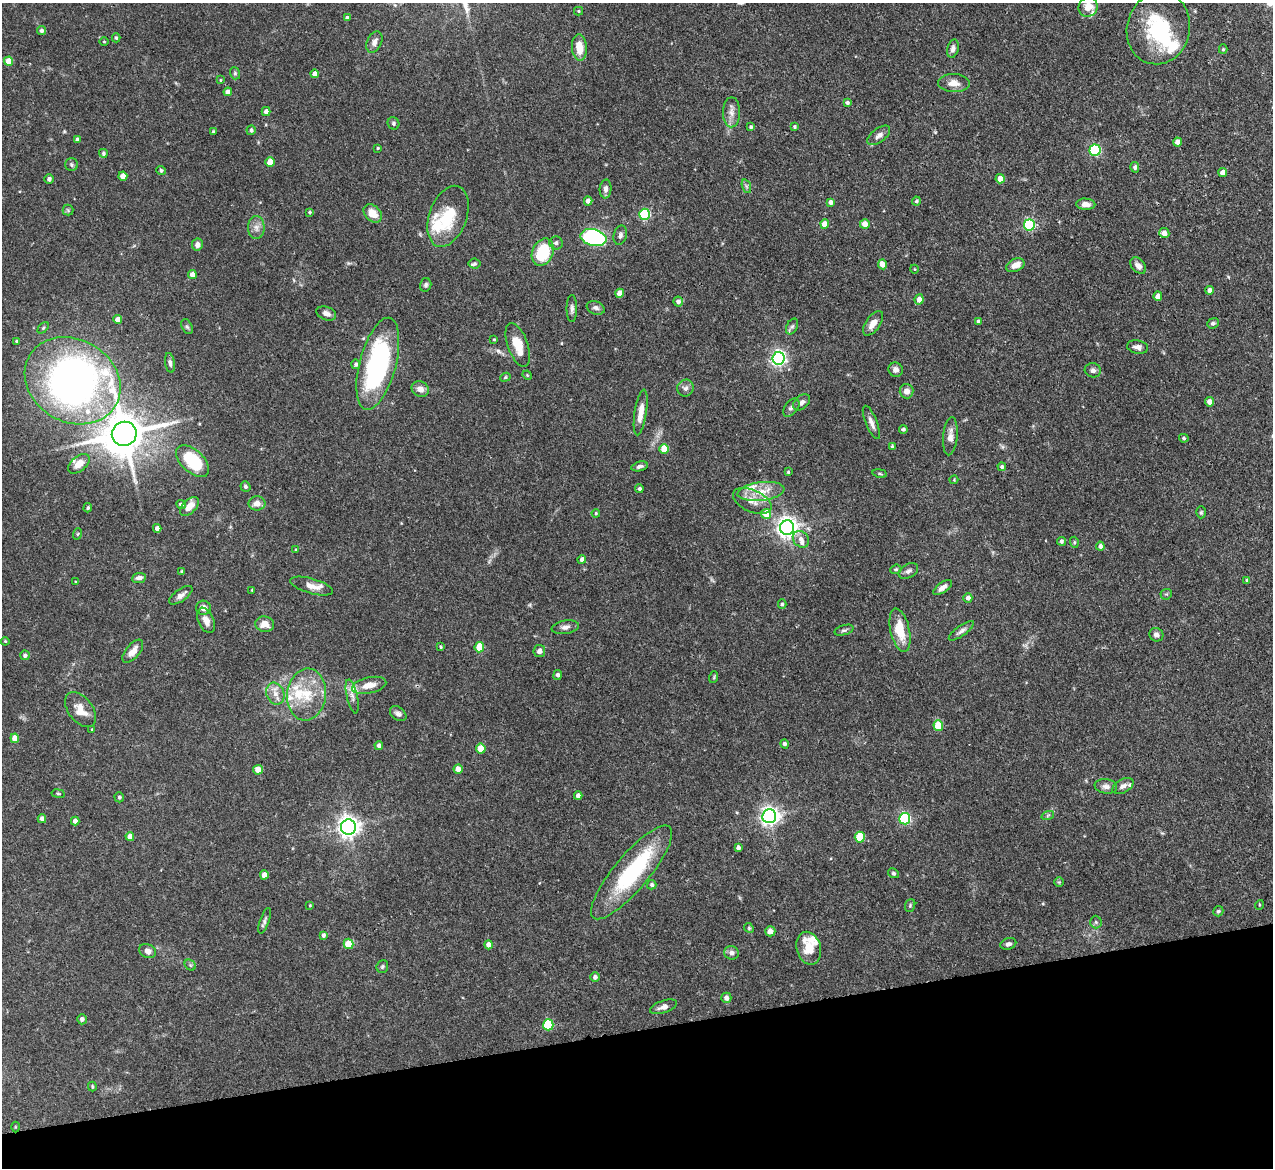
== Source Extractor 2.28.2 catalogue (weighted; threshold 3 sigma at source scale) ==
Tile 14 of 4 x 4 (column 2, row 4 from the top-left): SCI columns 1272-2542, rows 260-1425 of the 5085 x 5067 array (HDU 1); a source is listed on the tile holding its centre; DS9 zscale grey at full resolution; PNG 1275 x 1170 px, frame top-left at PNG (2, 3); each listed source drawn as its Kron ellipse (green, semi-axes under 4 px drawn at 4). Shown black and unused: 12% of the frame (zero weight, under 3 of 4 exposures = <1% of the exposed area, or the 3 px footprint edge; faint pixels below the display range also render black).
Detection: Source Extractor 2.28.2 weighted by HDU 2 'WHT'; one run over the whole footprint, this tile lists its part. Background 0.0807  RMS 0.0035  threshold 0.0159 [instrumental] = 3 sigma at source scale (4.5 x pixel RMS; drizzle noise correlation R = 1.50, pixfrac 1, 0.05/0.05 arcsec/px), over >= 5 px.
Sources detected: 240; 3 inside a brighter object's white glare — neither listed nor drawn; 15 inside a brighter listed object's ellipse — not listed separately; the other 222 listed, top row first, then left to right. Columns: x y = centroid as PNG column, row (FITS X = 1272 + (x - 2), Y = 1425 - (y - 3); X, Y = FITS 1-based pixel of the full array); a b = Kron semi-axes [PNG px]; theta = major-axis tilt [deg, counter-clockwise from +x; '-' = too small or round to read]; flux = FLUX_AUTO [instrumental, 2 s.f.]
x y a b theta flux
1088 7 10 9 - 4.3
578 11 4 4 - 0.4
347 18 4 4 - 0.68
1158 28 36 31 77 28
41 31 4 4 - 1.1
116 38 4 4 - 0.51
104 42 4 3 - 0.29
374 42 11 7 66 2
579 48 13 7 -85 5.2
953 49 9 5 75 1.3
1223 49 5 4 - 0.54
9 61 4 4 - 5.5
235 73 6 5 - 0.52
315 74 4 4 - 2.7
220 80 4 3 - 0.3
954 83 16 9 -3 3.1
228 92 4 4 - 2.3
847 103 4 3 - 0.78
266 112 4 4 - 1.9
731 112 15 8 89 2.6
393 123 6 5 - 0.64
751 127 4 4 - 0.54
795 127 3 3 - 0.52
251 130 5 4 - 0.84
214 132 4 3 - 0.53
879 135 13 7 37 1.8
77 139 4 4 - 0.88
1177 142 4 4 - 2.2
378 148 4 4 - 0.37
1095 150 5 5 - 39
103 153 4 4 - 0.71
270 162 4 4 - 5.9
71 165 6 6 - 0.75
1135 167 5 4 - 1
161 170 5 4 - 0.63
1223 173 4 4 - 3.4
123 176 4 4 - 3.4
49 179 5 4 - 1
1000 179 4 4 - 3.9
746 186 7 4 -71 0.72
606 189 9 6 86 1.5
588 201 4 4 - 1.9
916 201 4 4 - 0.65
830 202 4 4 - 1.3
1086 204 9 5 -3 2.3
68 210 5 5 - 0.53
310 212 3 3 - 0.48
373 213 10 7 -44 4.5
644 214 5 5 - 29
448 216 32 18 70 14
825 224 4 4 - 3.6
865 224 5 5 - 2.8
1029 225 5 5 - 34
256 228 11 8 90 2.1
1164 233 5 5 - 2.2
620 235 10 6 76 1.2
593 238 13 8 -14 55
556 243 6 6 - 1.1
197 245 6 5 - 1.7
543 252 14 10 65 18
474 264 6 5 - 0.62
882 264 5 4 - 3.7
1015 265 9 6 25 2.9
1138 266 9 6 -49 1.8
914 269 4 3 - 0.26
192 275 4 4 - 2.8
426 285 7 5 76 0.79
1210 290 4 4 - 1.6
620 293 4 4 - 3.4
1158 296 4 4 - 2.9
919 299 5 4 - 2.5
678 302 5 4 - 1.3
572 308 13 5 90 1.3
596 308 9 6 -22 1.2
326 313 10 6 -21 1.7
118 319 4 4 - 2.8
979 321 4 3 - 0.92
873 323 14 7 54 3.3
1213 323 6 5 - 0.74
792 326 8 5 62 0.78
187 327 8 5 -62 0.72
43 328 7 4 46 0.53
494 340 4 3 - 0.36
16 341 4 3 - 0.42
518 345 23 10 -70 7.2
1138 347 10 6 -11 1.5
778 358 6 6 - 100
170 363 10 4 -80 0.95
356 364 5 4 - 0.71
378 364 47 18 75 62
896 370 7 7 - 1.5
1093 370 8 7 - 1.3
527 375 5 4 - 0.36
505 377 5 4 - 0.46
73 381 50 41 -30 190
685 388 8 8 - 1.4
420 389 9 7 -31 2.3
907 391 7 7 - 2.1
801 402 9 6 43 1.6
1209 402 4 4 - 2.2
791 408 10 6 50 1.3
641 413 23 6 81 4.1
871 422 18 6 -68 2
903 429 4 4 - 0.75
124 434 12 12 - 1400
950 436 19 7 84 2.6
1184 438 5 4 - 0.55
892 446 4 4 - 0.45
664 449 5 5 - 9.6
193 461 20 11 -43 21
79 464 12 7 40 3.2
640 466 8 4 14 1
1002 467 4 4 - 0.7
788 472 3 3 - 0.41
880 473 7 3 -9 0.48
954 480 4 4 - 0.32
245 487 5 4 - 0.72
639 489 4 4 - 0.74
761 491 23 9 7 6
752 501 20 11 -24 4.4
257 503 8 7 - 2.5
181 504 5 4 - 0.96
189 507 11 6 46 4
88 508 5 3 - 0.46
1201 512 6 5 - 0.57
596 513 4 3 - 0.35
766 514 5 5 - 6.1
157 528 4 4 - 1.7
787 528 7 7 - 210
77 534 6 3 70 0.37
801 539 9 7 -46 2
1061 541 4 4 - 0.72
1074 542 5 3 - 0.42
1100 546 4 4 - 1.3
296 550 4 3 - 0.36
582 559 4 4 - 1.4
896 569 5 4 - 0.47
182 571 3 3 - 0.57
908 571 10 6 30 1.2
139 578 7 5 7 1.4
1247 580 4 3 - 0.39
76 582 4 3 - 0.33
312 586 22 7 -16 3
943 588 11 5 35 2.1
252 590 3 2 - 0.28
1166 594 6 5 - 0.54
181 595 14 6 35 1.8
968 598 4 4 - 1.6
782 604 5 4 - 0.55
203 608 7 7 - 2.1
206 620 13 8 -64 2.6
265 624 9 7 -8 3.4
565 627 14 6 9 1.6
844 630 10 5 17 0.74
900 630 22 9 -78 8.9
961 631 15 5 36 1.4
1156 635 7 6 - 1.3
5 641 4 4 - 0.35
441 647 4 4 - 0.46
479 647 5 5 - 9.2
133 651 14 7 50 3
539 651 6 6 - 1.5
25 655 5 4 - 0.91
558 675 5 4 - 0.96
714 677 6 3 72 0.41
369 685 17 8 12 4.5
275 694 11 9 -69 2.7
307 694 26 19 83 12
352 696 17 5 -77 1.8
81 710 20 12 -53 5.2
398 714 9 6 -39 1.4
938 725 5 5 - 12
92 729 3 3 - 0.31
15 738 5 4 - 3.4
785 744 5 4 - 0.87
379 745 4 4 - 1.1
481 748 5 4 - 6.8
458 769 4 4 - 3.2
258 770 5 4 - 3.6
1106 786 11 7 -8 1.5
1123 786 11 6 28 1.4
58 794 7 3 -9 0.39
578 796 4 4 - 1.7
119 797 5 4 - 0.66
1048 815 6 4 20 0.58
769 816 7 7 - 160
42 819 4 4 - 1.5
905 819 6 5 - 35
75 821 4 4 - 1.8
348 827 7 7 - 230
130 837 4 4 - 2.5
860 837 5 5 - 15
738 847 4 3 - 0.96
632 872 59 17 50 36
893 873 6 4 -29 0.59
264 875 4 4 - 3.5
1059 882 5 5 - 0.4
652 885 5 4 - 0.75
310 905 4 3 - 0.29
910 905 6 5 - 0.55
1259 905 5 3 - 0.3
1218 911 5 5 - 0.59
265 921 13 4 71 1
1096 922 6 6 - 0.74
749 928 5 4 - 0.47
770 931 5 5 - 2.4
323 935 4 3 - 0.96
348 944 5 5 - 9.6
1008 944 8 5 19 1
489 945 4 4 - 2.3
809 948 17 12 -75 6.2
148 951 9 7 -25 1.8
732 953 7 6 - 1.4
190 965 6 5 - 0.55
382 966 6 5 - 0.67
595 977 5 5 - 1.2
726 998 5 5 - 1.5
663 1007 14 6 19 1.9
82 1019 5 5 - 1.1
548 1025 5 5 - 19
92 1087 5 3 - 0.41
15 1127 5 3 - 0.32
Isophote crosses this tile's border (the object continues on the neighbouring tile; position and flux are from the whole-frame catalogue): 1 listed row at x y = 1088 7